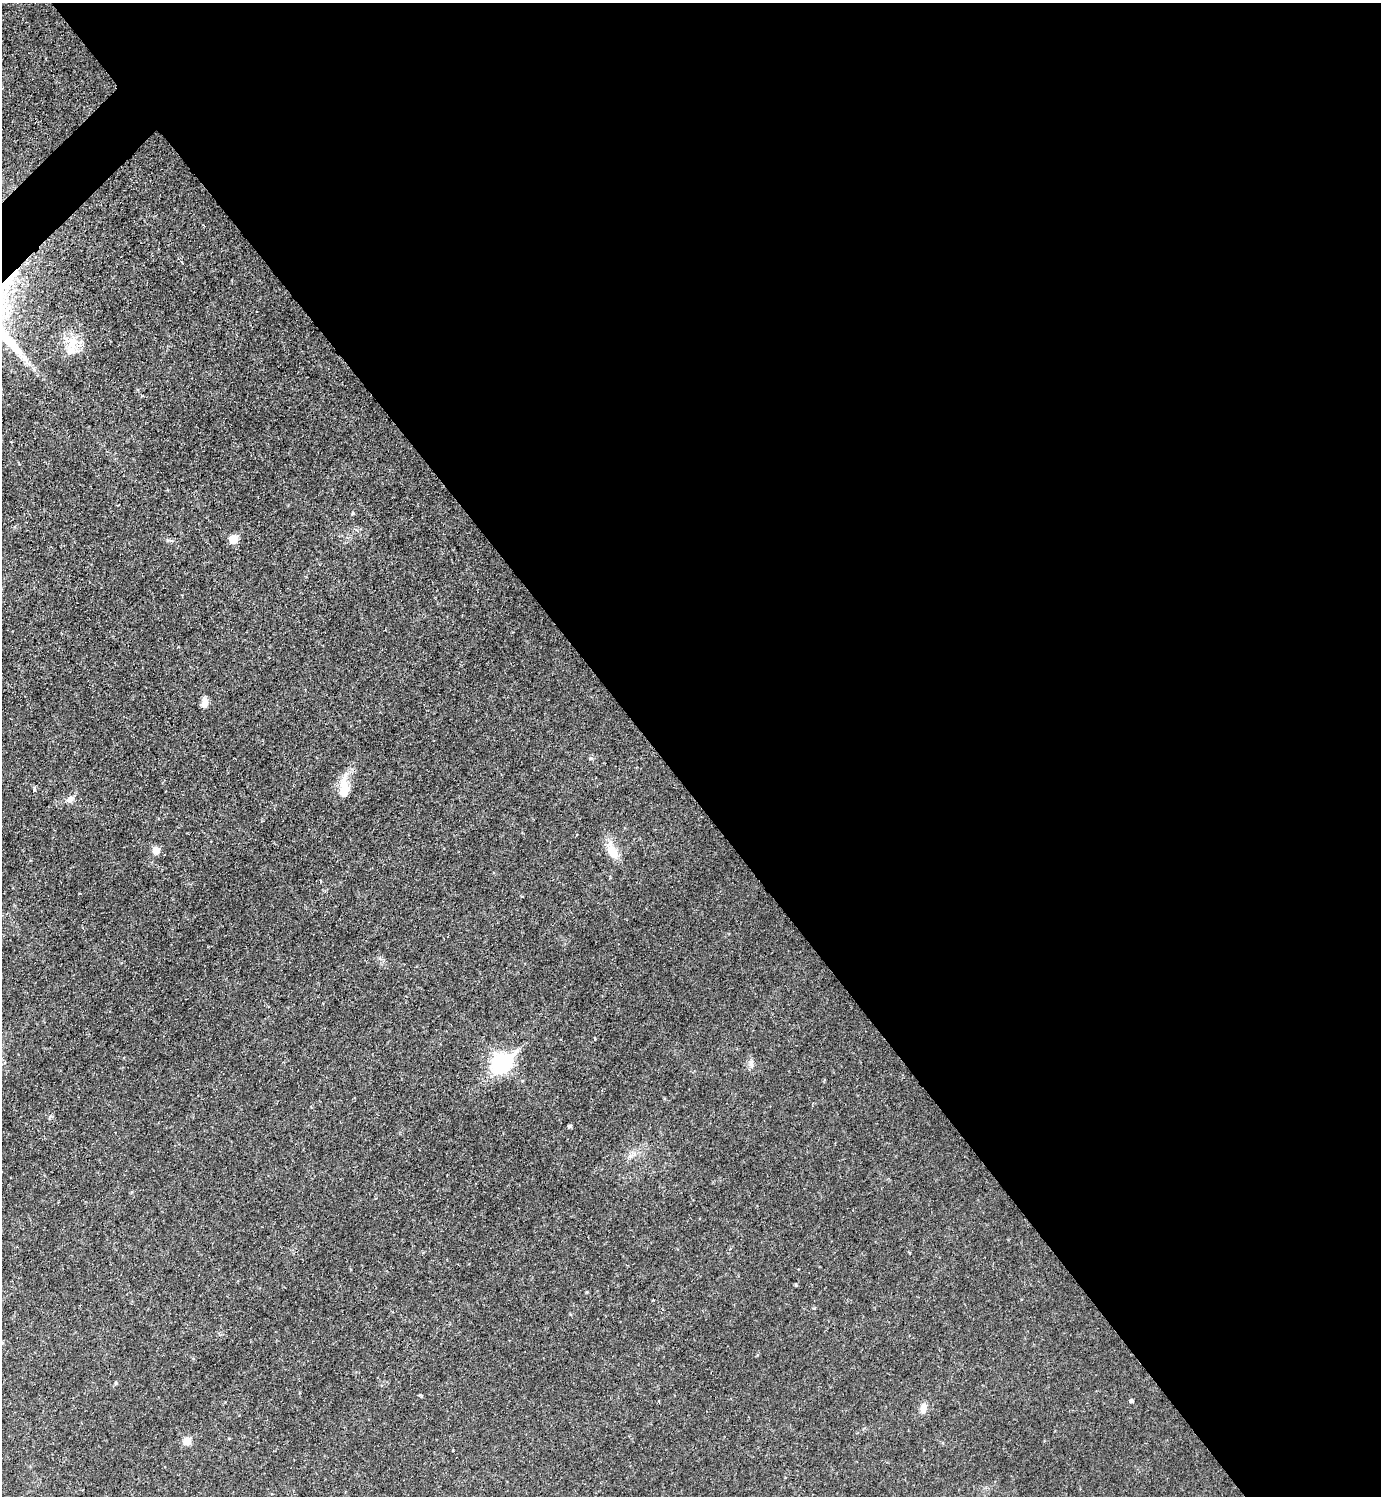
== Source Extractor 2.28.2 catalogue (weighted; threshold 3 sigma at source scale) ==
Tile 8 of 4 x 4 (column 4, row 2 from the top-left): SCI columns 4295-5673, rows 2989-4482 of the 5973 x 5975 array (HDU 1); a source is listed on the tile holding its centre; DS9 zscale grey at full resolution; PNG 1383 x 1498 px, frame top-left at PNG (2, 3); no overlay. Shown black and unused: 53% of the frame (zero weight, under 2 of 3 exposures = <1% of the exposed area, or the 3 px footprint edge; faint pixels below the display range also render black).
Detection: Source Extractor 2.28.2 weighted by HDU 2 'WHT'; one run over the whole footprint, this tile lists its part. Background 0.0319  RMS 0.0075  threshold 0.0335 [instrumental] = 3 sigma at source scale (4.5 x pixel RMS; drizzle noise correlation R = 1.50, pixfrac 1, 0.05/0.05 arcsec/px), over >= 5 px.
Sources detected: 19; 1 cosmic-ray / hot-pixel residue — not listed; the other 18 listed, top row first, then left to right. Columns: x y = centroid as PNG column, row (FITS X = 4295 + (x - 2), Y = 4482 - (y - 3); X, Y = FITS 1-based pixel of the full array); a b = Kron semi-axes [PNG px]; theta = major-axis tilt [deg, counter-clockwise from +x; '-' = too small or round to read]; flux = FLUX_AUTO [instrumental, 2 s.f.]
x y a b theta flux
72 343 22 15 77 15
353 513 4 4 - 0.68
233 539 6 5 - 16
205 702 10 7 90 5.2
34 789 10 3 -81 0.95
344 791 21 13 85 11
70 799 10 8 34 3.4
156 850 6 6 - 9.3
612 851 19 12 -52 10
502 1063 10 8 42 240
751 1063 10 6 79 2.6
570 1126 5 4 - 1.4
587 1292 4 4 - 0.61
2 1343 5 3 - 0.75
116 1383 4 4 - 0.71
1131 1401 4 4 - 1.4
923 1408 12 8 77 4.1
187 1441 5 5 - 14
Isophote crosses this tile's border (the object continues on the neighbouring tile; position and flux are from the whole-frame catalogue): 1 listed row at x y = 2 1343
Unlisted compact peaks at least as high as the median listed source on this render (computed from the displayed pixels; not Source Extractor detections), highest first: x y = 796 1285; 421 1396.